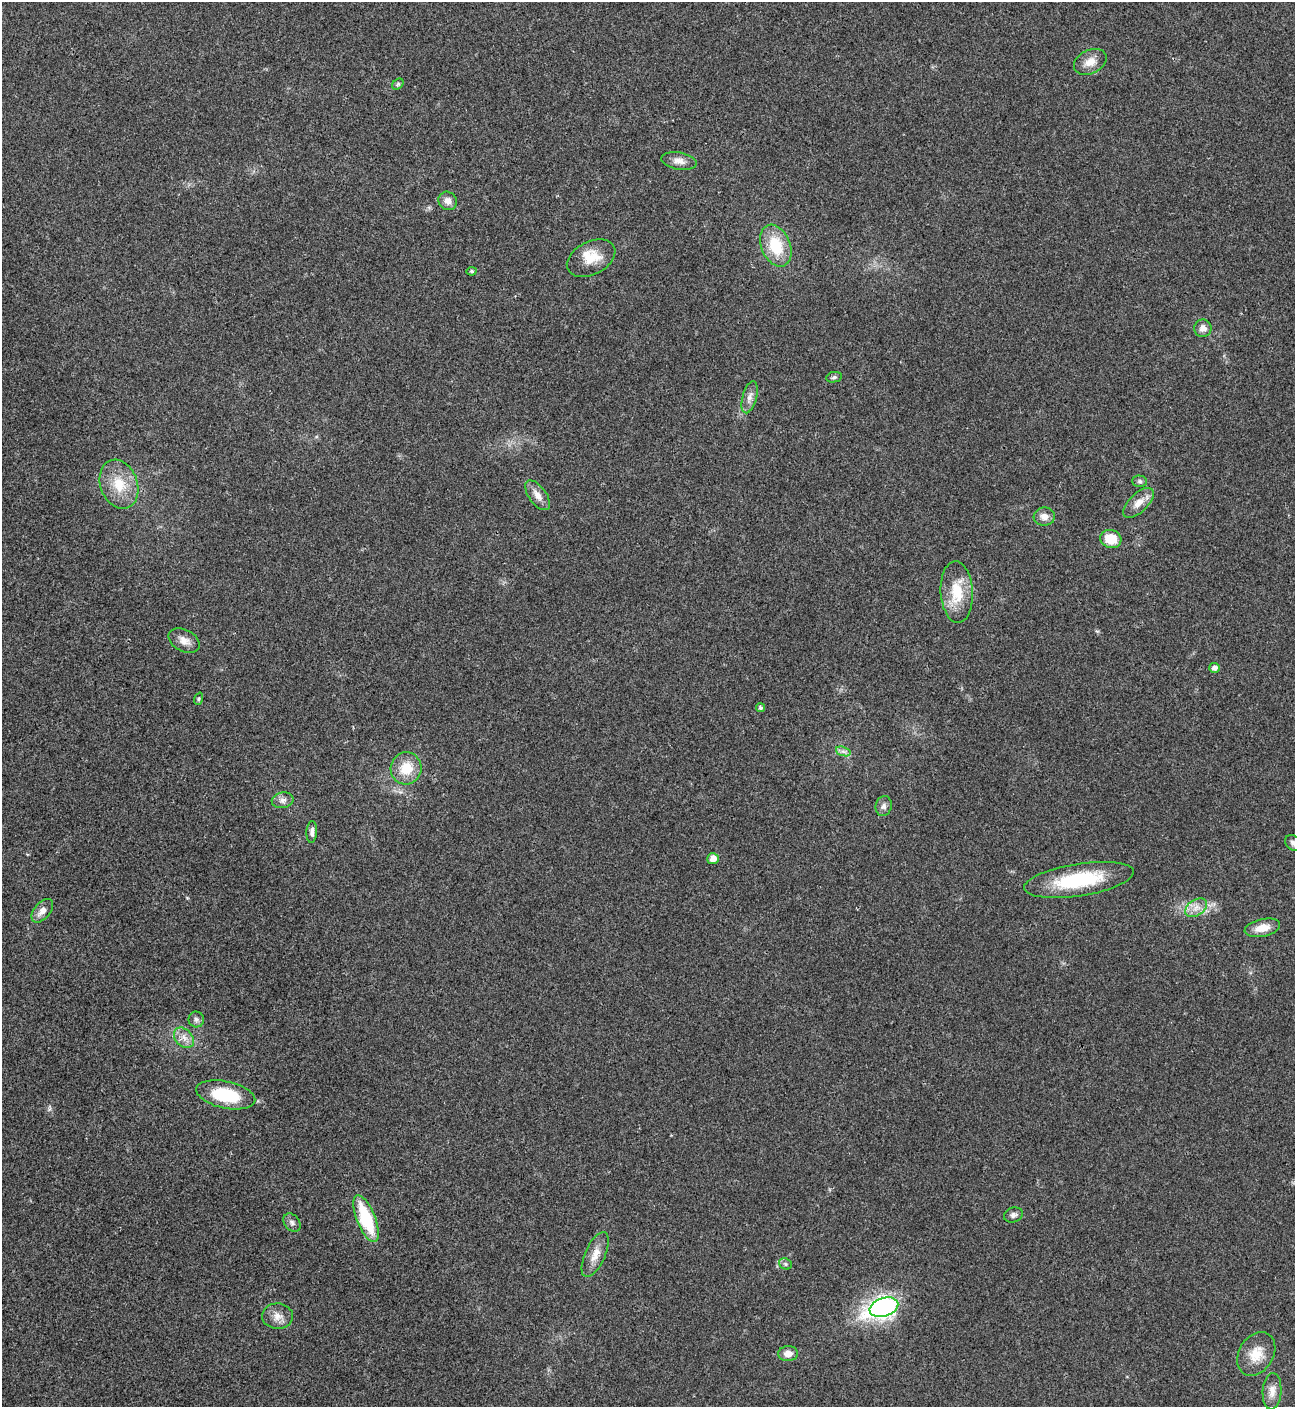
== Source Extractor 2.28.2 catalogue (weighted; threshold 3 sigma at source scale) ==
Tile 11 of 4 x 4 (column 3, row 3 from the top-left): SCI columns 2876-4168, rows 1408-2812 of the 5618 x 5629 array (HDU 1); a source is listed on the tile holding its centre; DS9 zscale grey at full resolution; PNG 1297 x 1409 px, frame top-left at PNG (2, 2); each listed source drawn as its Kron ellipse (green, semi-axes under 4 px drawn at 4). Shown black and unused: <1% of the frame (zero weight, under 3 of 4 exposures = <1% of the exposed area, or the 3 px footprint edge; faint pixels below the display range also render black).
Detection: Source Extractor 2.28.2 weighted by HDU 2 'WHT'; one run over the whole footprint, this tile lists its part. Background 0.021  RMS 0.0041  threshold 0.0186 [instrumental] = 3 sigma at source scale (4.5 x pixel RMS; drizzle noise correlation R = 1.50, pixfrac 1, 0.05/0.05 arcsec/px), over >= 5 px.
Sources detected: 46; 1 inside a brighter listed object's ellipse — not listed separately; the other 45 listed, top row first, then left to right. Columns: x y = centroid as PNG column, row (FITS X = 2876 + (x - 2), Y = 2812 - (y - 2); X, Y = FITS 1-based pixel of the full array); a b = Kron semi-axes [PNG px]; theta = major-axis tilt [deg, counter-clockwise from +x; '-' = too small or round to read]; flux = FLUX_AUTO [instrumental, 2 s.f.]
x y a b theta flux
1090 62 17 12 26 4.6
398 84 6 4 47 0.69
679 161 18 8 -10 3.3
448 201 10 8 -46 2.7
776 246 22 14 -67 15
591 258 26 16 27 8.6
472 271 5 4 - 0.67
1203 328 9 8 - 2.5
834 377 8 5 10 0.89
750 397 16 7 75 2.6
1140 481 7 5 -1 0.91
119 484 25 18 -70 12
537 495 17 8 -54 3.6
1138 503 19 9 44 4.4
1044 517 10 9 - 3.2
1111 539 11 9 -17 8.9
957 592 31 16 -86 13
184 641 16 11 -28 3.6
1215 668 5 5 - 1.8
199 699 6 4 71 0.57
761 708 5 4 - 0.96
843 751 7 4 -19 1.3
406 768 16 15 - 9.5
283 800 11 7 9 2.1
884 806 10 8 76 1.8
312 832 11 5 87 1.6
1293 843 9 7 -43 1.4
713 859 6 5 - 3.5
1079 880 55 16 9 29
1196 908 12 7 36 3.4
42 911 14 8 50 3.2
1262 928 18 8 12 5.6
196 1019 8 7 - 1.3
184 1038 11 8 -47 3.1
226 1095 30 13 -12 21
1013 1215 9 7 20 1.5
366 1219 25 9 -68 25
292 1223 10 7 -49 1.5
595 1254 24 10 66 5.2
785 1264 7 5 -24 0.89
884 1307 15 9 18 150
277 1316 15 13 -2 4
788 1354 10 7 4 3.4
1256 1354 23 17 58 8.2
1272 1391 18 9 86 3.9
Isophote crosses this tile's border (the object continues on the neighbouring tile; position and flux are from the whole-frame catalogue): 1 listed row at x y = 1293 843